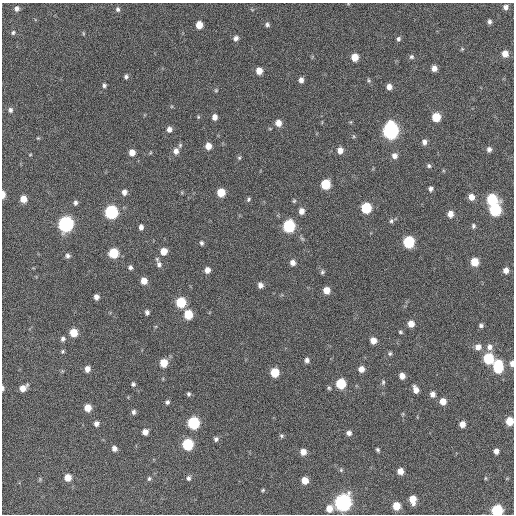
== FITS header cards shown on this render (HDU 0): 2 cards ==
NAXIS1  =                  512 / Axis length
NAXIS2  =                  512 / Axis length

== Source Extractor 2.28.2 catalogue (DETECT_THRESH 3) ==
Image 512 x 512 px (HDU 0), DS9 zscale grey, 1 PNG px = 1 image px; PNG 516 x 516 px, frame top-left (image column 1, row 512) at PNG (2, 3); no overlay
Background 197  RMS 14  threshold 41.7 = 3 sigma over >= 5 px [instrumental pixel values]
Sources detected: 141; all 141 listed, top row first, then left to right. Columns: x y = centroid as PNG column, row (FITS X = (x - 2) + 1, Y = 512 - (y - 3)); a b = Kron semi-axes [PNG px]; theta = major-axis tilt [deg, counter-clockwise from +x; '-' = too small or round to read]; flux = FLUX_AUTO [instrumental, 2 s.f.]
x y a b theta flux
505 7 5 5 - 3300
17 8 6 5 - 3400
118 9 6 5 - 2500
489 22 5 4 - 2400
267 24 6 6 - 2300
199 25 6 5 - 11000
13 33 6 5 - 1500
83 33 6 3 -72 950
236 38 7 6 - 3500
398 39 6 5 - 2100
462 49 5 3 - 990
505 54 7 6 - 8100
355 57 6 5 - 13000
411 57 6 6 - 2100
434 68 5 5 - 5700
259 71 6 6 - 9100
126 77 5 5 - 2200
301 80 6 5 - 4100
369 80 6 5 - 1500
104 85 5 4 - 1900
389 87 6 5 - 5000
216 90 5 5 - 1200
10 110 6 6 - 2500
198 117 5 5 - 1100
214 117 6 5 - 5200
436 117 6 6 - 23000
278 123 6 6 - 8000
169 129 7 6 - 4200
390 130 8 7 - 290000
353 136 6 4 -71 1200
38 138 4 4 - 860
424 142 7 6 - 3800
180 145 7 5 75 1800
208 146 7 6 - 8800
489 149 6 5 - 3300
340 150 7 6 - 6400
176 151 8 7 - 5200
132 153 6 6 - 7400
30 155 5 3 - 760
394 156 7 7 - 4900
239 158 6 5 - 1400
429 166 7 5 -27 2000
325 184 7 6 - 31000
431 189 5 5 - 2700
124 192 7 6 - 4400
221 193 6 6 - 18000
3 195 7 3 89 6700
471 197 7 6 - 7800
23 199 6 6 - 10000
248 199 6 5 - 1700
492 199 7 7 - 59000
294 201 6 4 67 1300
75 202 6 5 - 2500
366 208 7 6 - 48000
495 210 7 7 - 79000
302 211 7 6 - 5500
111 212 7 7 - 130000
450 214 7 6 - 7100
391 221 6 5 - 1800
66 224 8 7 - 220000
289 226 7 7 - 95000
473 226 7 5 -78 1900
141 227 6 5 - 4000
409 242 7 6 - 70000
201 243 5 4 - 1900
164 251 6 6 - 11000
113 253 7 6 - 36000
68 256 6 6 - 2600
293 262 6 5 - 4900
474 262 6 6 - 18000
159 264 9 7 -74 3800
130 267 6 5 - 2400
207 270 6 5 - 6100
506 270 5 5 - 6000
322 272 6 5 - 1700
144 281 6 6 - 8900
260 285 6 5 - 4300
326 290 6 6 - 9300
96 297 5 4 - 4100
181 302 7 6 - 39000
147 312 6 5 - 2700
188 314 7 6 - 27000
411 324 6 5 - 8600
481 325 5 4 - 2100
400 332 6 4 -18 1300
73 333 6 6 - 17000
63 339 6 5 - 2600
373 340 5 5 - 8300
478 347 7 7 - 6600
489 347 8 7 - 4700
63 351 5 5 - 1300
390 353 6 5 - 1800
488 358 7 6 - 51000
307 360 6 5 - 3300
164 363 6 6 - 18000
512 363 6 4 -86 4500
498 367 10 6 88 57000
87 369 6 5 - 5700
361 369 6 6 - 6600
275 372 6 6 - 26000
402 376 5 5 - 6600
383 382 7 5 80 1800
133 384 5 5 - 1900
341 384 6 6 - 39000
3 388 5 3 - 1800
23 388 7 5 37 8200
329 388 5 4 - 1400
416 389 7 5 -68 6400
189 394 5 5 - 1800
432 394 5 5 - 4500
443 401 6 6 - 10000
167 402 5 5 - 2200
88 408 6 6 - 11000
133 412 6 5 - 2600
509 421 6 5 - 18000
193 423 7 7 - 81000
96 424 6 5 - 4000
462 424 5 5 - 7300
145 432 5 5 - 5900
349 433 6 6 - 3600
281 436 5 5 - 1700
216 439 6 6 - 2500
188 444 7 6 - 59000
114 448 5 5 - 4400
378 450 5 4 - 1600
496 451 5 5 - 4800
303 452 6 6 - 7500
341 470 6 5 - 1300
400 471 5 5 - 8000
68 477 6 6 - 10000
189 478 6 5 - 2400
485 478 5 3 - 1000
40 479 6 4 48 1100
149 479 6 5 - 1700
305 480 6 5 - 12000
263 490 5 3 - 1200
412 499 8 5 -82 12000
343 502 8 7 - 330000
396 506 6 6 - 17000
329 508 7 6 - 10000
497 510 6 6 - 73000
At the frame edge (FLAGS 8, measured only in part): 5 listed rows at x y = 3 195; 512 363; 3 388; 509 421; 497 510